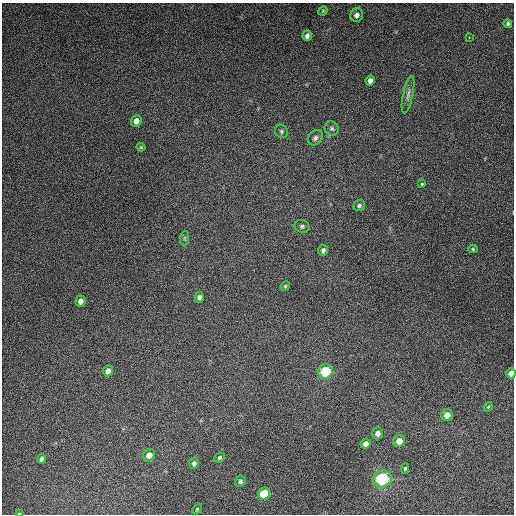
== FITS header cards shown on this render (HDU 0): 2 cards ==
NAXIS1  =                  512
NAXIS2  =                  512

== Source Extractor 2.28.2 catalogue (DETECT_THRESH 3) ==
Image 512 x 512 px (HDU 0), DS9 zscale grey, 1 PNG px = 1 image px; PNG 516 x 516 px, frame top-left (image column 1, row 512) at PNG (2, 3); each listed source drawn as its Kron ellipse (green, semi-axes under 4 px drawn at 4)
Background 5310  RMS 320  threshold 963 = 3 sigma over >= 5 px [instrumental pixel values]
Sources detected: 39; all 39 listed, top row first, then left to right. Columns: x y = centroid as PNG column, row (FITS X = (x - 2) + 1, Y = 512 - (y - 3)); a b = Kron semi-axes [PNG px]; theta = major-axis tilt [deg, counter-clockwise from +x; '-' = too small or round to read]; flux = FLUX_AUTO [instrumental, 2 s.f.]
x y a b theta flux
323 11 5 4 - 2.1e+04
357 15 7 6 - 9.0e+04
508 24 4 4 - 3.6e+04
307 36 5 4 - 6.5e+04
469 37 2 2 - 1.5e+04
370 80 5 4 - 1.0e+05
408 94 19 5 78 1.1e+05
136 121 6 5 - 1.3e+05
332 129 7 6 - 5.1e+04
281 131 7 6 - 4.7e+04
315 138 8 6 46 6.9e+04
141 147 4 4 - 2.2e+04
422 184 3 3 - 5.4e+04
359 205 6 5 - 4.8e+04
302 226 7 6 - 5.2e+04
185 238 7 4 89 3.8e+04
473 249 5 4 - 3.0e+04
323 250 5 5 - 6.7e+04
285 286 5 4 - 2.6e+04
199 297 5 4 - 7.0e+04
80 301 6 5 - 8.8e+04
108 371 5 5 - 1.2e+05
325 372 7 7 - 9.2e+05
511 373 5 4 - 1.3e+05
488 407 5 3 - 2.2e+04
447 415 6 5 - 1.6e+05
377 433 6 5 - 1.0e+05
399 441 6 5 - 2.0e+05
366 444 5 5 - 1.0e+05
149 455 6 6 - 1.5e+05
219 457 5 4 - 3.7e+04
42 459 5 4 - 5.9e+04
194 463 6 5 - 5.9e+04
405 468 5 4 - 3.1e+04
382 479 10 8 11 1.4e+06
240 481 6 5 - 5.2e+04
264 494 6 6 - 5.9e+05
197 509 6 4 46 2.6e+04
19 513 4 2 - 1.9e+04
At the frame edge (FLAGS 8, measured only in part): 2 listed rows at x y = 511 373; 19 513